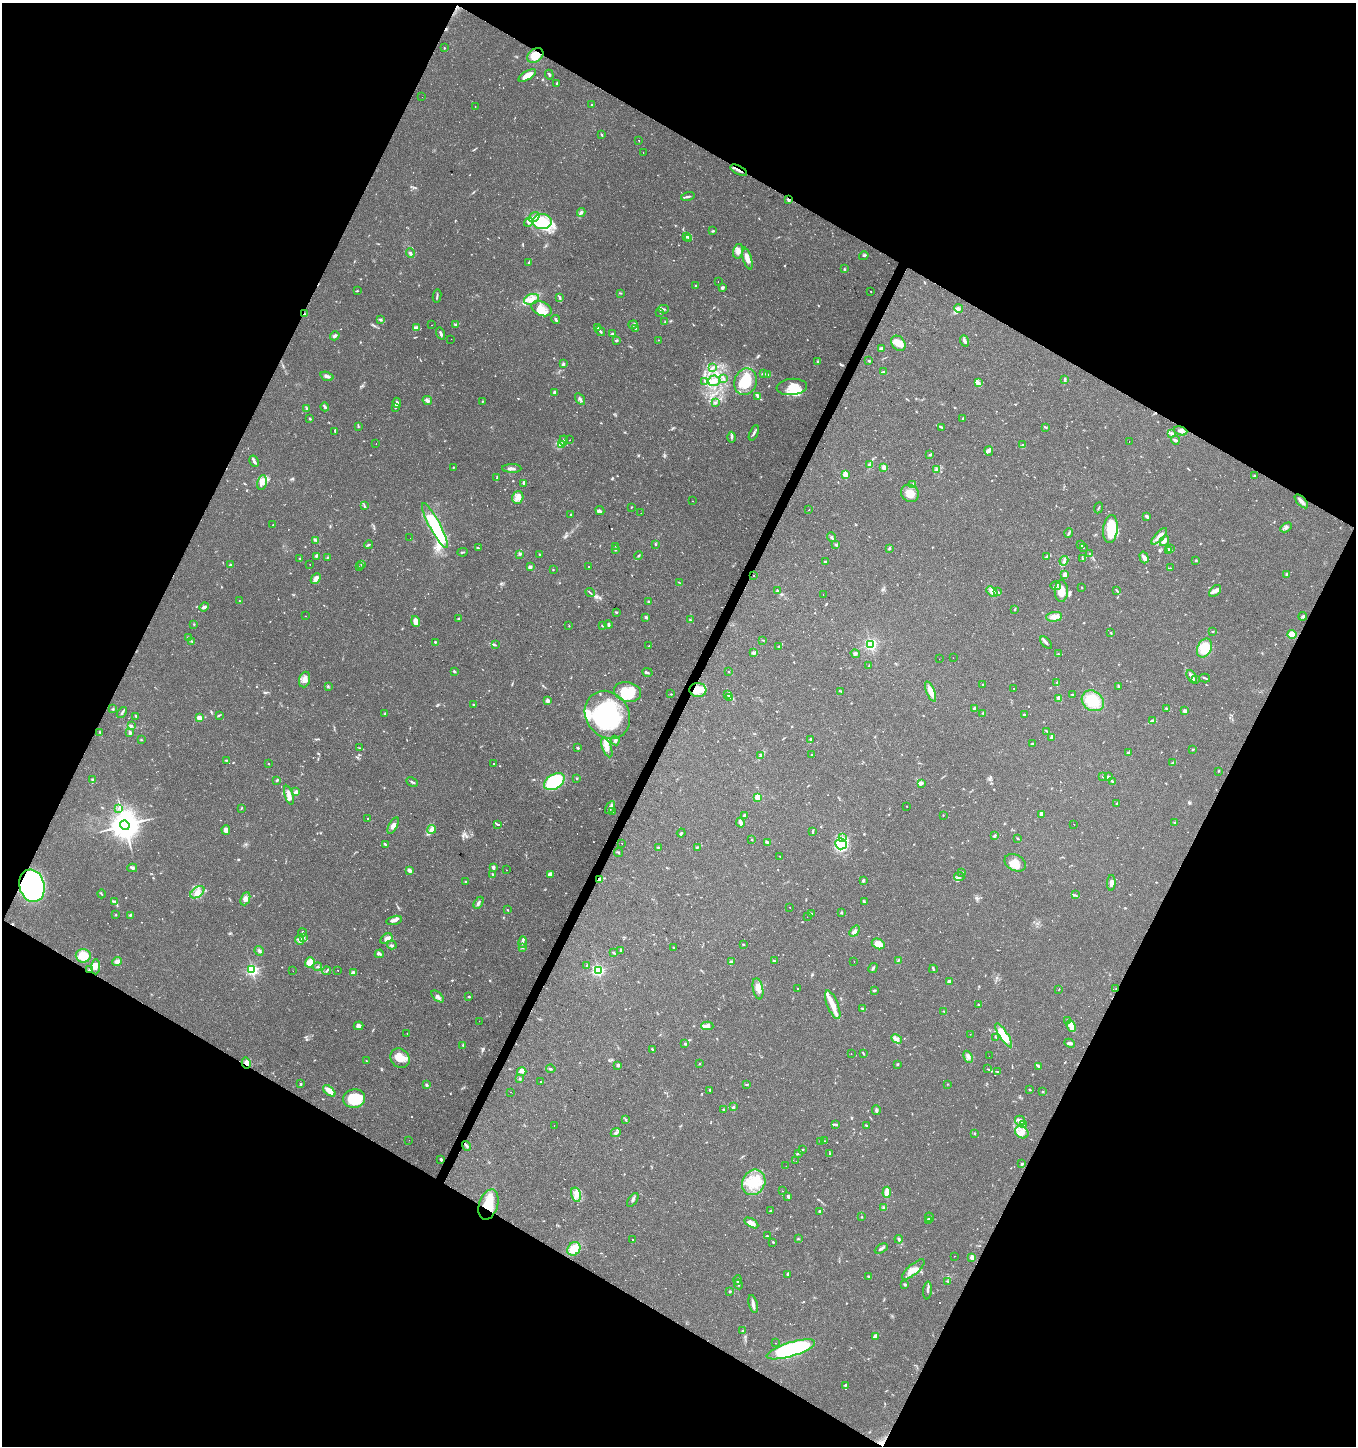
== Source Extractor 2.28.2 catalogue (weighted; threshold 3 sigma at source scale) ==
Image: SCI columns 261-5676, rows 1-5773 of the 5870 x 5777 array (HDU 1 of 3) = the unmasked area's bounding box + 8 px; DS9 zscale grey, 4 x 4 block average (1 PNG px = mean of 4 x 4 image px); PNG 1358 x 1448 px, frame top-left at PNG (2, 3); each listed source drawn as its Kron ellipse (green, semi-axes under 4 px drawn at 4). Shown black and unused: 47% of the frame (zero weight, under 2 of 3 exposures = <1% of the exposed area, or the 3 px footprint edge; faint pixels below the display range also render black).
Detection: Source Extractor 2.28.2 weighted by HDU 2 'WHT'. Background 0.0673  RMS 0.0052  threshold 0.0236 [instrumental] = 3 sigma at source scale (4.5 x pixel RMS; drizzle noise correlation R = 1.50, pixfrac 1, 0.0396/0.0396 arcsec/px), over >= 5 px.
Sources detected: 1007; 3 too faint to see at this stretch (4 x 4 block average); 4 inside a brighter object's white glare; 75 cosmic-ray / hot-pixel residue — neither listed nor drawn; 19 coinciding with a brighter row at this scale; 80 inside a brighter listed object's ellipse — not listed separately; of the other 826, all 500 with FLUX_AUTO >= 1.89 (the completeness limit of this list) listed and drawn (326 fainter detections not listed), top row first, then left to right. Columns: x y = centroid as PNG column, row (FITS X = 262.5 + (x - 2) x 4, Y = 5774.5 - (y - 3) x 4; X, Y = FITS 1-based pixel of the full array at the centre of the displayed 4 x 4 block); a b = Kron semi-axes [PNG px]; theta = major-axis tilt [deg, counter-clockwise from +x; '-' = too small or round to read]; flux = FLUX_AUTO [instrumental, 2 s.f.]
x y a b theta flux
444 48 2 2 - 2.2
535 55 9 6 36 44
549 75 5 2 - 4.5
527 76 10 4 30 31
557 83 4 2 - 3
422 97 2 2 - 2.5
592 104 2 2 - 2.3
475 106 2 2 - 2.6
602 135 3 2 - 3.4
639 140 2 2 - 5.4
643 152 2 2 - 2.3
739 170 9 2 -28 14
688 196 7 2 14 7
789 200 4 3 - 4.8
581 212 4 3 - 6.2
534 217 6 3 34 12
528 222 5 2 - 6.7
542 222 9 7 0 81
713 231 3 2 - 3.2
686 236 3 3 - 4.9
689 239 4 3 - 6.5
738 251 7 5 76 19
410 253 5 3 - 6.5
864 256 5 3 - 4
747 258 11 4 -73 24
529 262 3 2 - 4.2
844 268 3 2 - 2.1
718 282 2 2 - 2.1
695 286 4 2 - 3
722 287 4 3 - 5.1
357 291 3 2 - 2.8
871 291 2 2 - 15
620 293 3 2 - 2.2
437 296 6 2 79 4.1
560 297 4 2 - 5.9
531 299 7 5 20 23
958 308 4 3 - 7.7
541 309 10 7 -26 31
663 309 5 2 - 5.4
660 312 2 2 - 1.9
304 314 2 2 - 2.7
381 320 4 2 - 4.7
556 320 4 2 - 5.7
665 321 2 2 - 2
456 324 3 2 - 3.6
432 325 2 2 - 2.2
633 325 5 3 - 5.7
597 327 2 2 - 4.7
416 328 3 3 - 6.4
636 328 2 2 - 2.3
600 331 5 2 - 4.6
441 334 6 2 -71 10
612 334 2 2 - 9.4
335 336 5 3 - 9.5
451 339 2 2 - 3.7
658 340 2 2 - 3.4
616 341 3 2 - 3.5
964 341 5 2 - 8.6
898 343 8 6 -51 38
881 348 3 2 - 7.8
869 361 3 2 - 3.8
817 362 4 2 - 3.3
563 364 4 3 - 5.1
712 368 4 3 - 6.1
884 372 4 2 - 6.4
764 374 3 2 - 3.4
768 374 3 2 - 2.9
327 376 7 3 -18 8.7
723 379 4 2 - 3.9
1065 380 3 2 - 4.1
705 381 3 2 - 2.5
714 381 6 5 - 21
746 382 13 11 71 94
978 383 4 3 - 6.7
792 387 15 8 6 41
554 392 3 3 - 4.6
757 396 3 2 - 4
580 399 6 2 -58 7.6
427 401 5 3 - 9.1
483 401 2 2 - 1.9
715 402 3 2 - 3.8
397 403 5 4 - 9
325 407 4 2 - 8.2
396 408 3 2 - 2.9
306 409 3 2 - 4.3
963 418 3 2 - 2.7
310 419 3 2 - 2.4
358 426 4 2 - 2.9
942 427 4 2 - 2.6
1046 427 4 2 - 3
335 431 3 2 - 2.6
1180 431 7 4 -19 14
754 433 8 2 68 6.3
1171 433 3 2 - 3.5
732 437 5 2 - 5.9
570 440 2 2 - 17
1175 440 4 2 - 6
563 441 5 2 - 3.5
1129 441 2 2 - 8.8
376 443 2 2 - 3.5
562 445 4 3 - 6.4
1022 445 3 2 - 2.7
989 451 5 3 - 7.3
929 455 2 2 - 3
254 461 6 2 -61 8.9
869 465 4 3 - 6.1
453 467 3 2 - 2.2
884 467 3 3 - 13
512 468 9 2 -1 12
936 470 3 2 - 3.6
845 474 4 2 - 35
1254 476 3 2 - 3.3
497 477 4 2 - 2.1
262 483 7 4 79 16
524 483 3 2 - 7.1
913 484 4 3 - 5.5
910 493 9 8 - 43
518 497 6 5 - 18
693 501 2 2 - 4.1
1301 501 8 3 -47 14
364 506 3 2 - 2.9
631 507 2 2 - 2
1099 508 6 2 66 2.8
600 510 5 3 - 6
809 510 2 2 - 9.2
641 513 2 2 - 6.8
571 515 2 2 - 2
1147 516 4 3 - 7.1
273 525 2 2 - 2.2
435 525 25 5 -62 170
1286 527 6 2 30 5.8
1110 529 14 7 83 86
1069 533 5 2 - 4.7
1159 536 10 4 47 16
832 537 5 3 - 6.1
410 538 2 2 - 2
316 540 4 2 - 5
1164 541 5 3 - 23
655 544 3 2 - 2.8
368 545 4 2 - 5.3
836 545 3 2 - 2.8
1080 545 3 2 - 6.1
616 546 2 2 - 1.9
1083 547 2 2 - 2.5
478 548 3 2 - 3.2
889 548 4 2 - 3.5
1171 549 3 2 - 3.1
615 550 2 2 - 2.3
1169 550 3 2 - 2.6
463 552 5 2 - 3.9
1090 553 3 2 - 2.7
520 554 3 2 - 3.8
539 554 2 2 - 2.6
639 555 5 2 - 3.2
316 556 4 2 - 4.5
1047 556 3 2 - 8.5
328 557 3 2 - 2.3
1144 557 6 4 -73 9.6
300 558 3 2 - 2.7
1082 558 3 2 - 2.2
1196 560 2 2 - 4.7
1064 561 5 3 - 8.5
825 562 2 2 - 9.7
310 564 2 2 - 5.2
362 564 3 3 - 4
230 565 2 2 - 6.4
359 567 2 2 - 2.2
530 567 3 3 - 8.8
589 567 2 2 - 3.6
1170 568 2 2 - 2.1
553 570 2 2 - 2.3
1287 574 2 2 - 8.5
753 575 2 2 - 66
1065 575 3 3 - 15
316 579 6 4 46 11
680 583 2 2 - 2.4
1056 586 5 4 - 8.1
1082 587 2 2 - 2.3
1117 590 2 2 - 2.5
777 591 3 2 - 4
992 591 6 3 -42 11
1061 591 11 6 -90 43
1215 591 7 4 45 12
998 592 3 2 - 3.5
590 593 5 2 - 4.1
823 595 2 2 - 4.9
239 601 2 2 - 2
649 602 4 2 - 3.3
204 607 5 2 - 10
1015 609 3 2 - 2.3
616 612 2 2 - 4.6
306 616 2 2 - 4.9
1303 616 4 3 - 6.2
646 617 2 2 - 5
1054 617 8 5 5 21
459 618 3 2 - 3.2
690 620 2 2 - 2.4
416 621 5 3 - 31
194 624 2 2 - 2.4
608 624 4 2 - 4.8
569 626 2 2 - 2.6
602 626 2 2 - 2.6
1212 631 3 2 - 2
1111 633 4 2 - 2
1292 634 4 4 - 63
188 638 3 2 - 3.7
763 640 3 2 - 2.1
191 641 3 2 - 2.6
435 642 2 2 - 3.8
1046 643 7 2 -48 7.3
870 644 2 2 - 610
495 645 3 2 - 2.2
649 646 2 2 - 29
779 647 3 2 - 3.2
1204 648 10 7 65 60
753 653 3 3 - 4.6
855 654 5 3 - 4.7
1058 654 3 2 - 2
953 658 2 2 - 2
939 659 2 2 - 2.3
869 666 2 2 - 3.2
454 671 3 2 - 4.6
729 671 2 2 - 5.6
647 672 5 2 - 3.6
1192 676 7 3 -62 12
1205 678 5 2 - 3.9
304 679 8 5 72 18
1196 679 3 2 - 3.6
1057 682 2 2 - 1.9
982 684 2 2 - 2.1
328 686 3 2 - 2.1
1118 686 3 2 - 2.6
1014 689 2 2 - 2.9
698 690 8 7 - 48
841 691 3 2 - 3.5
931 691 10 3 -68 32
628 692 14 9 -13 70
671 694 2 2 - 2
727 694 3 2 - 4
1072 694 3 2 - 2.4
729 698 3 2 - 2.7
1059 698 3 3 - 14
548 701 4 3 - 9.1
1093 701 12 9 -36 95
473 705 3 2 - 3.9
974 708 3 2 - 6.8
113 709 2 2 - 2.6
1167 709 3 2 - 5.3
1185 711 2 2 - 37
122 713 6 2 52 5.7
983 713 2 2 - 4
385 714 4 2 - 3.1
1024 714 3 2 - 2.6
219 715 3 2 - 3
607 715 25 21 -56 420
136 716 3 2 - 2.3
199 718 3 2 - 25
1152 720 4 3 - 4.6
131 726 2 2 - 2.2
1046 731 4 2 - 2.9
100 733 3 2 - 3.1
130 733 4 2 - 6.6
1052 738 3 3 - 7.5
810 739 4 2 - 4.6
141 740 2 2 - 2.7
615 741 5 2 - 4.4
1032 744 3 2 - 3
607 747 10 4 -70 21
359 748 3 2 - 2.4
578 748 3 2 - 3.7
1193 749 3 2 - 3.4
1128 752 3 2 - 6.6
811 755 2 2 - 2
761 756 3 2 - 2.6
226 760 2 2 - 2.2
493 763 2 2 - 11
1173 763 3 2 - 3.4
268 764 2 2 - 2.3
1219 771 2 2 - 2.2
1103 776 2 2 - 2.4
1108 777 3 3 - 9.6
577 778 3 2 - 2.5
92 779 2 2 - 4.6
277 780 3 2 - 4.6
1112 781 3 2 - 3.5
412 782 6 2 -26 5.2
554 782 11 7 31 260
921 783 4 3 - 6
296 792 4 3 - 14
289 795 10 4 -72 17
757 797 2 2 - 110
1116 803 2 2 - 2.8
907 806 2 2 - 1.9
241 808 3 2 - 2.8
610 808 7 3 57 9.8
118 809 3 2 - 3
613 811 2 2 - 2.9
1041 814 3 2 - 14
943 815 2 2 - 2.1
744 816 3 3 - 8.8
367 819 2 2 - 6.6
740 822 5 3 - 17
1175 822 2 2 - 2
498 824 3 2 - 2.8
1074 824 2 2 - 3.5
125 825 5 4 - 5700
393 826 9 4 63 16
432 829 4 3 - 25
226 830 5 3 - 20
813 832 3 2 - 2.7
681 833 4 2 - 3.3
995 835 4 2 - 4.3
843 838 3 2 - 3.9
1018 838 3 2 - 2.8
752 839 2 2 - 3.2
767 842 3 2 - 4.5
622 843 2 2 - 6.3
385 844 4 2 - 4.6
841 844 6 5 - 34
658 847 3 2 - 2.3
697 847 2 2 - 1.9
618 853 5 2 - 3.6
780 856 3 2 - 2
1015 863 11 8 -26 40
493 867 4 3 - 6.1
132 868 5 3 - 5.9
409 870 3 2 - 15
506 870 2 2 - 2.3
962 872 3 2 - 1.9
493 874 3 2 - 4.6
550 874 3 2 - 25
959 877 5 3 - 7.8
599 879 3 3 - 4.9
863 881 2 2 - 8.2
465 882 3 2 - 2.2
1111 883 8 3 87 14
32 886 16 12 -75 590
197 892 8 5 37 22
102 894 4 2 - 3.1
1075 895 2 2 - 2.3
245 899 7 4 66 14
115 902 3 2 - 2
864 902 3 2 - 3
479 903 6 2 60 7.3
790 907 2 2 - 22
507 910 3 2 - 2.1
842 913 3 2 - 2.1
811 914 4 2 - 4.3
116 915 2 2 - 2.6
130 915 3 2 - 4.1
807 917 2 2 - 20
394 920 8 3 14 14
854 931 6 3 52 10
302 932 4 2 - 3.7
304 938 2 2 - 4.5
386 938 7 4 31 14
300 940 5 4 - 9.5
522 942 6 3 76 7.3
743 944 2 2 - 3.6
878 944 7 5 -29 40
392 945 5 2 - 3.7
673 947 2 2 - 2.2
523 948 3 2 - 5
621 950 3 2 - 2.9
259 951 5 3 - 9.5
613 953 3 2 - 4.8
379 954 4 2 - 5.5
83 956 7 7 - 74
898 960 2 2 - 2.1
117 961 5 4 - 18
774 961 3 2 - 5.7
854 961 2 2 - 2.1
310 962 5 5 - 35
731 962 2 2 - 34
587 966 3 2 - 2.9
96 967 7 4 86 21
317 967 4 2 - 4.5
873 968 5 2 - 7.5
252 969 2 2 - 620
933 969 4 2 - 4.1
89 970 2 2 - 2.2
598 970 2 2 - 580
293 971 2 2 - 4.1
326 971 4 2 - 3.4
338 971 2 2 - 8.8
353 973 2 2 - 48
949 981 3 3 - 9.2
797 988 2 2 - 3.7
758 989 11 5 -79 23
1059 989 2 2 - 13
1116 989 3 2 - 3.2
874 990 4 2 - 4.4
438 996 7 3 -43 8.8
469 997 3 2 - 3.2
833 1005 15 5 -68 40
978 1005 3 2 - 2.9
863 1008 4 2 - 5.5
944 1011 4 2 - 4
1068 1020 2 2 - 2.4
479 1021 2 2 - 2.7
358 1026 5 4 - 14
707 1026 6 3 -2 17
1071 1026 6 4 -66 14
407 1034 2 2 - 4.3
970 1034 2 2 - 4.3
1004 1035 14 4 -57 82
996 1037 2 2 - 2
897 1039 6 3 -29 11
685 1043 4 2 - 2.7
1070 1043 5 2 - 6.6
463 1046 3 2 - 2.5
653 1049 3 2 - 5.2
851 1053 2 2 - 1.9
863 1053 3 2 - 2.7
989 1056 2 2 - 6.5
968 1057 6 3 -67 8.8
400 1058 10 9 - 37
366 1061 3 2 - 1.9
246 1063 5 4 - 16
699 1064 2 2 - 2.1
897 1064 3 2 - 2.5
618 1065 3 2 - 7.6
1039 1066 3 2 - 6.2
551 1069 5 2 - 4.4
988 1069 2 2 - 2.1
522 1071 4 3 - 7.3
998 1072 3 2 - 2.7
520 1079 3 2 - 4.8
540 1082 2 2 - 8.1
301 1084 2 2 - 6.2
747 1084 3 2 - 4.1
947 1084 2 2 - 2
426 1085 4 2 - 6.2
1029 1089 2 2 - 3.4
710 1090 3 2 - 2
329 1091 7 3 -41 27
511 1092 2 2 - 3.7
1042 1092 2 2 - 2.4
354 1099 11 9 10 130
733 1107 3 2 - 4.4
724 1109 2 2 - 3.6
876 1110 5 2 - 6.8
626 1120 3 2 - 2.8
1020 1121 5 5 - 13
836 1124 3 2 - 3
1023 1124 2 2 - 2.1
554 1125 2 2 - 2.4
866 1125 3 2 - 3.2
1022 1132 7 5 -36 22
616 1133 5 3 - 6.4
974 1133 2 2 - 2
409 1140 2 2 - 3.2
824 1141 2 2 - 2
820 1142 2 2 - 1.9
466 1146 5 2 - 5.9
802 1149 4 2 - 3.1
798 1154 3 2 - 2.2
829 1154 3 2 - 2.3
441 1160 3 2 - 4.4
796 1161 2 2 - 2
1022 1164 2 2 - 5.2
786 1166 2 2 - 2.8
754 1182 13 11 59 82
782 1191 2 2 - 12
887 1192 6 3 86 35
576 1195 7 4 -75 18
788 1196 3 2 - 7.6
633 1200 8 2 55 5.9
488 1205 16 9 72 78
884 1207 4 3 - 5.7
771 1210 3 2 - 2.7
819 1211 3 2 - 3.5
862 1217 2 2 - 2
930 1217 5 2 - 3.6
928 1220 4 2 - 3.3
751 1223 8 3 -31 19
767 1236 2 2 - 2.2
798 1239 3 2 - 2.6
899 1239 4 2 - 5.5
633 1240 2 2 - 8.1
773 1242 2 2 - 3.6
881 1248 7 2 30 9.3
574 1249 7 6 - 42
954 1256 2 2 - 2.1
972 1257 4 3 - 12
913 1270 14 5 41 26
788 1274 3 2 - 9
868 1277 3 2 - 3.2
738 1280 5 2 - 4.1
948 1281 2 2 - 2
738 1284 5 2 - 5.6
905 1285 3 2 - 2.9
927 1290 9 2 85 8.2
730 1291 3 2 - 3
753 1304 9 2 -77 15
743 1331 3 2 - 1.9
875 1336 3 2 - 17
776 1343 2 2 - 12
791 1349 25 7 17 480
846 1385 3 2 - 4.1
Overlapping masked pixels (flux is a lower limit): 12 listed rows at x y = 535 55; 739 170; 789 200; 304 314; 1301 501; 698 690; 599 879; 32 886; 89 970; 1116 989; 246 1063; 488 1205
Diffuse or blended objects may show on this block-average render without a row.